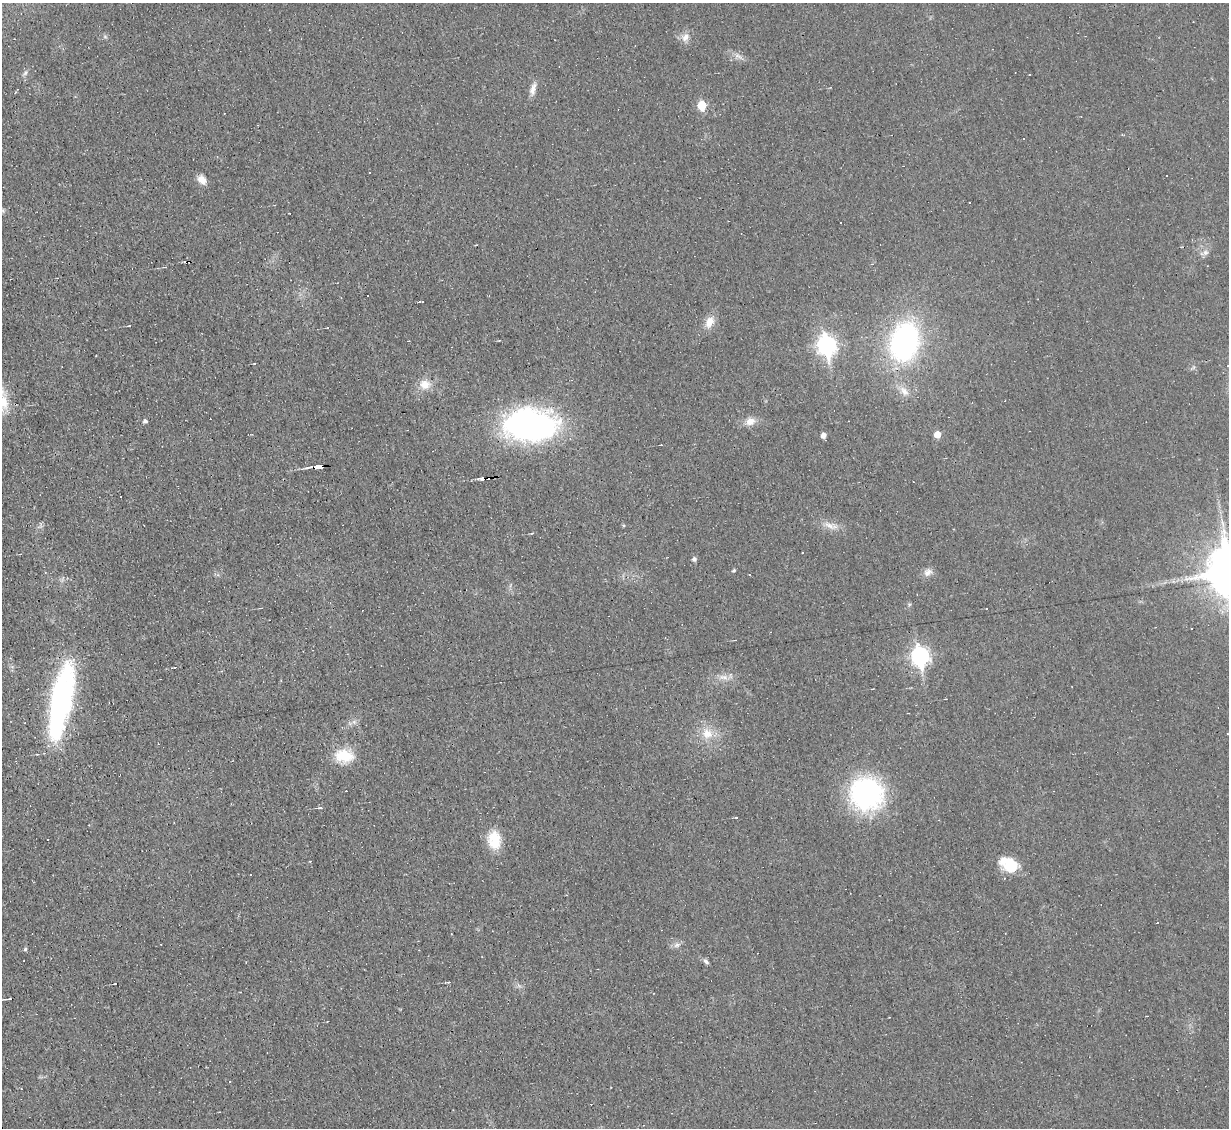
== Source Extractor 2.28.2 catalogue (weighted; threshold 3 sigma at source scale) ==
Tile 7 of 4 x 4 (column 3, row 2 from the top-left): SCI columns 2453-3679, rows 2499-3624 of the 4905 x 4883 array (HDU 1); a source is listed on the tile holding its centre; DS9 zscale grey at full resolution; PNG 1231 x 1130 px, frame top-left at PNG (2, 3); no overlay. Shown black and unused: <1% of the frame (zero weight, under 3 of 4 exposures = <1% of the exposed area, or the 3 px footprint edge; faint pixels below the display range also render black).
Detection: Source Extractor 2.28.2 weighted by HDU 2 'WHT'; one run over the whole footprint, this tile lists its part. Background 0.0225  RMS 0.0042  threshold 0.0189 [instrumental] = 3 sigma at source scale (4.5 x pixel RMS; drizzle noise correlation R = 1.50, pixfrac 1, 0.05/0.05 arcsec/px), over >= 5 px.
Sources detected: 68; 1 inside a brighter object's white glare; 21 cosmic-ray / hot-pixel residue — not listed; the other 46 listed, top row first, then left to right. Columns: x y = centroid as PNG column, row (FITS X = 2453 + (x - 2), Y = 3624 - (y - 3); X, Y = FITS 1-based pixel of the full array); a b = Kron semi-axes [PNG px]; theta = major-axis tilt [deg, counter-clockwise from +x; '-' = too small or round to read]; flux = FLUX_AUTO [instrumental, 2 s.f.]
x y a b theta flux
685 37 13 8 51 2.8
738 56 13 5 -19 1.9
25 73 8 5 60 1.1
1029 75 2 2 - 0.43
533 89 17 7 75 2.7
702 105 6 5 - 14
202 180 11 8 -51 3.5
841 223 2 2 - 0.37
1205 252 8 7 - 1.7
165 267 3 3 - 0.35
709 322 17 10 67 4.5
129 326 4 2 - 0.3
904 342 36 26 76 90
827 345 9 8 - 160
425 385 14 11 -5 4.9
904 391 16 9 -53 3.7
3 402 21 16 -86 10
145 421 5 4 - 0.94
750 421 12 9 19 3.7
530 425 55 32 -2 110
937 434 5 5 - 5
823 435 5 5 - 2.1
318 466 9 3 8 65
829 525 18 8 -18 3.8
803 553 3 3 - 2.7
694 559 5 5 - 1.2
734 570 4 4 - 0.56
928 572 13 9 37 2.3
749 574 3 2 - 0.59
986 608 2 2 - 0.32
920 656 9 7 -77 140
723 677 14 7 -5 2.9
63 702 88 19 81 72
707 734 17 14 -30 7.1
344 756 25 17 -2 11
866 794 34 32 -31 71
320 808 6 3 8 0.6
494 840 23 15 -85 10
1009 864 21 14 -28 13
677 945 10 6 21 1.6
25 949 5 4 - 0.69
706 962 8 5 -38 1.1
448 982 5 3 - 0.45
519 986 7 4 -20 0.92
8 999 6 3 9 0.61
230 1081 3 2 - 0.38
Overlapping masked pixels (flux is a lower limit): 1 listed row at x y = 318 466
Isophote crosses this tile's border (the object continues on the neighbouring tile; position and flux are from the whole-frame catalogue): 1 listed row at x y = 3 402